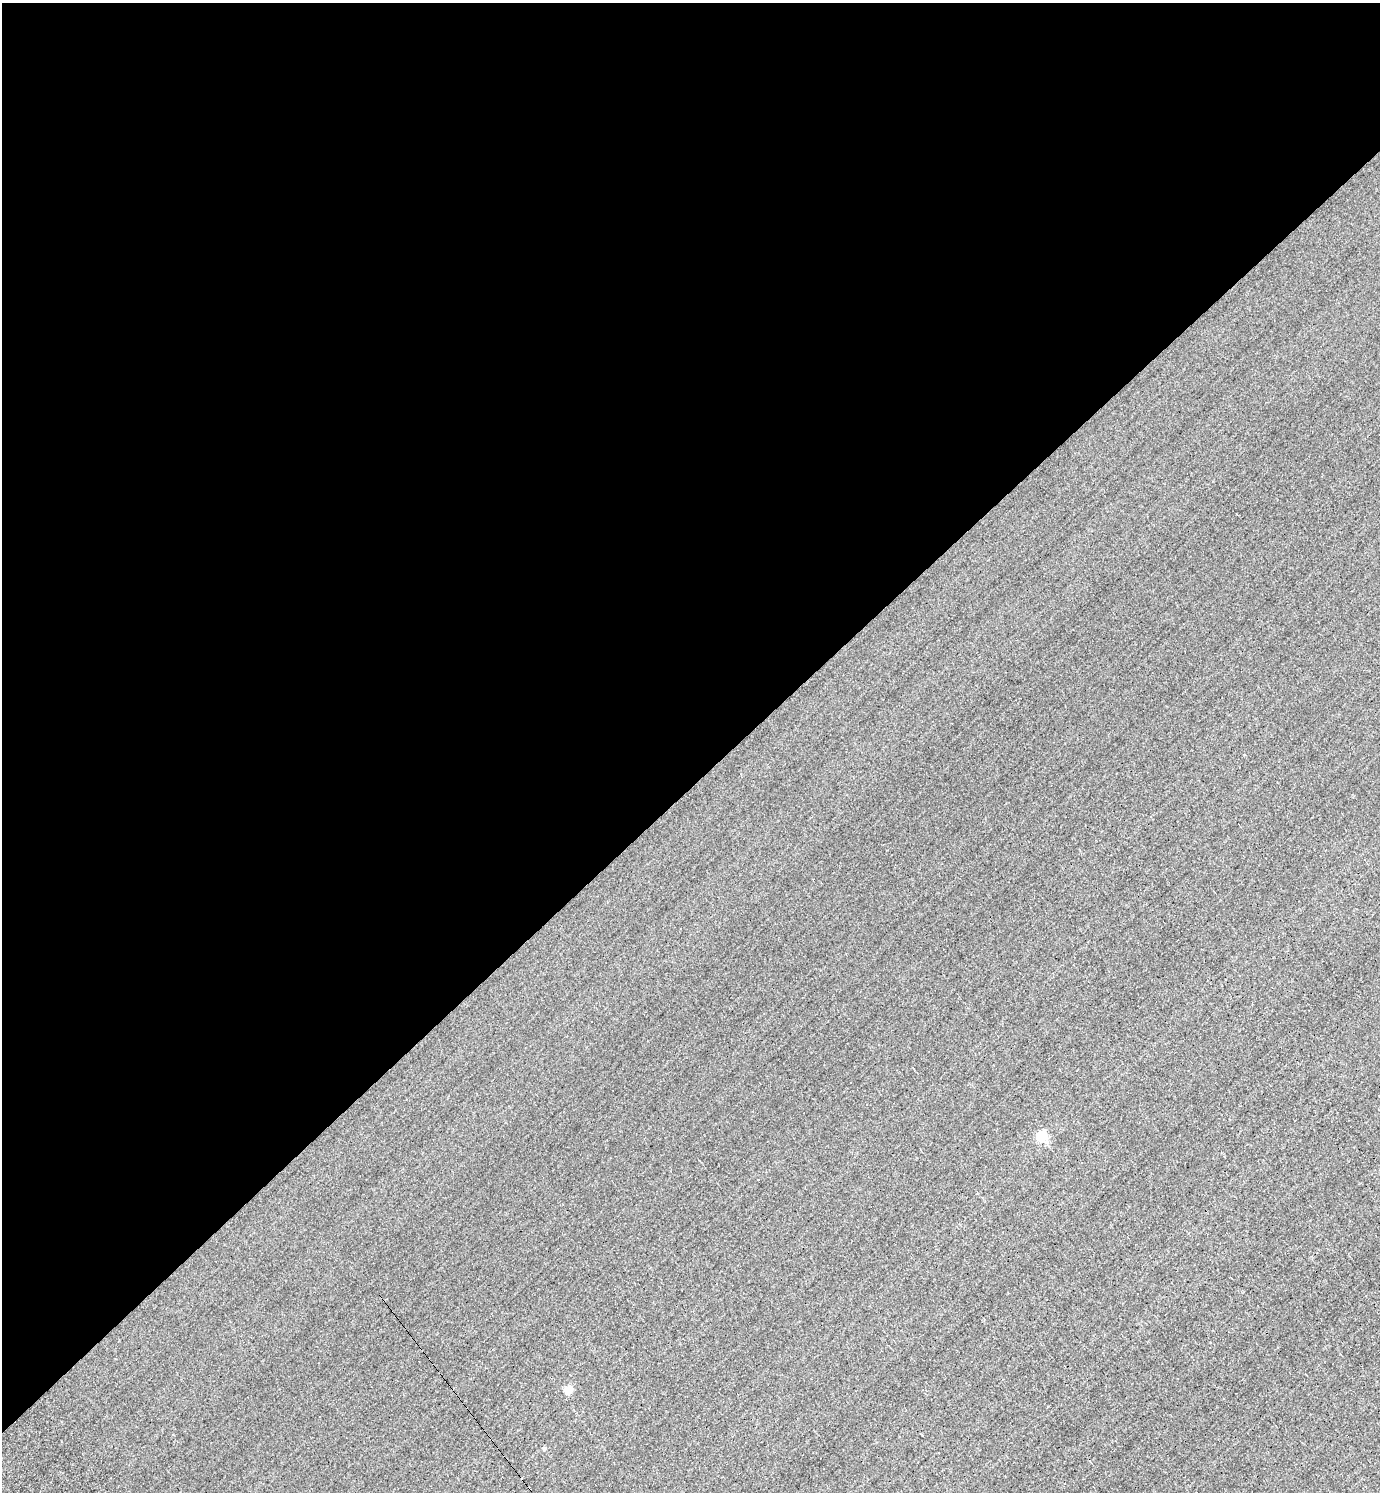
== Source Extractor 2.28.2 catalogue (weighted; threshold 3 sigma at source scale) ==
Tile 2 of 4 x 4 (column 2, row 1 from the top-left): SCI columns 1671-3048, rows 4470-5959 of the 5954 x 5959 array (HDU 1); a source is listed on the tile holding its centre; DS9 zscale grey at full resolution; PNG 1382 x 1494 px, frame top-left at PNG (2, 3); no overlay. Shown black and unused: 53% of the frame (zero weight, under 3 of 4 exposures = <1% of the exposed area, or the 3 px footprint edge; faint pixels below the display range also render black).
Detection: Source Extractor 2.28.2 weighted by HDU 2 'WHT'; one run over the whole footprint, this tile lists its part. Background -0.00765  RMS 0.049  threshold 0.22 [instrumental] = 3 sigma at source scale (4.5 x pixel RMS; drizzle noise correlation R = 1.50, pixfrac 1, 0.05/0.05 arcsec/px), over >= 5 px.
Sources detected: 5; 2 cosmic-ray / hot-pixel residue — not listed; the other 3 listed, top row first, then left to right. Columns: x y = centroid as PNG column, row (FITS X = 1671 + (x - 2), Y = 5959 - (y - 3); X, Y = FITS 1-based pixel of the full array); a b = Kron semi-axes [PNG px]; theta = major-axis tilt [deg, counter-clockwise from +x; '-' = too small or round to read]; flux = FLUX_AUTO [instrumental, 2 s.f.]
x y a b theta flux
1041 1136 5 5 - 390
567 1390 5 5 - 170
544 1449 4 4 - 12